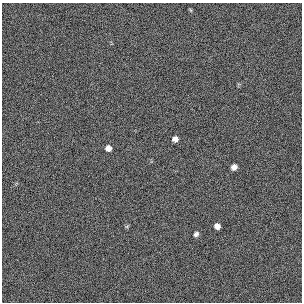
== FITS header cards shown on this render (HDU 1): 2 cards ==
NAXIS1  =                  300 / length of original image axis
NAXIS2  =                  300 / length of original image axis

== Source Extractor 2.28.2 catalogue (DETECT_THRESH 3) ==
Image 300 x 300 px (HDU 1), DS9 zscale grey, 1 PNG px = 1 image px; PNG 304 x 304 px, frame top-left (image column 1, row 300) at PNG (2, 3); no overlay
Background 385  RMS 66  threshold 198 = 3 sigma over >= 5 px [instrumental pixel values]
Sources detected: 6; all 6 listed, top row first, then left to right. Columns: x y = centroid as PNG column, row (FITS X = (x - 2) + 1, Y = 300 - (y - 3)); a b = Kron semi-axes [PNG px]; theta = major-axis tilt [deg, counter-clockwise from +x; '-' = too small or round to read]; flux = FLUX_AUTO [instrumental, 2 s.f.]
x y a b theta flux
175 139 5 5 - 21000
108 148 5 5 - 24000
234 167 5 5 - 26000
127 226 6 3 19 5000
217 226 5 5 - 25000
196 234 6 5 - 12000